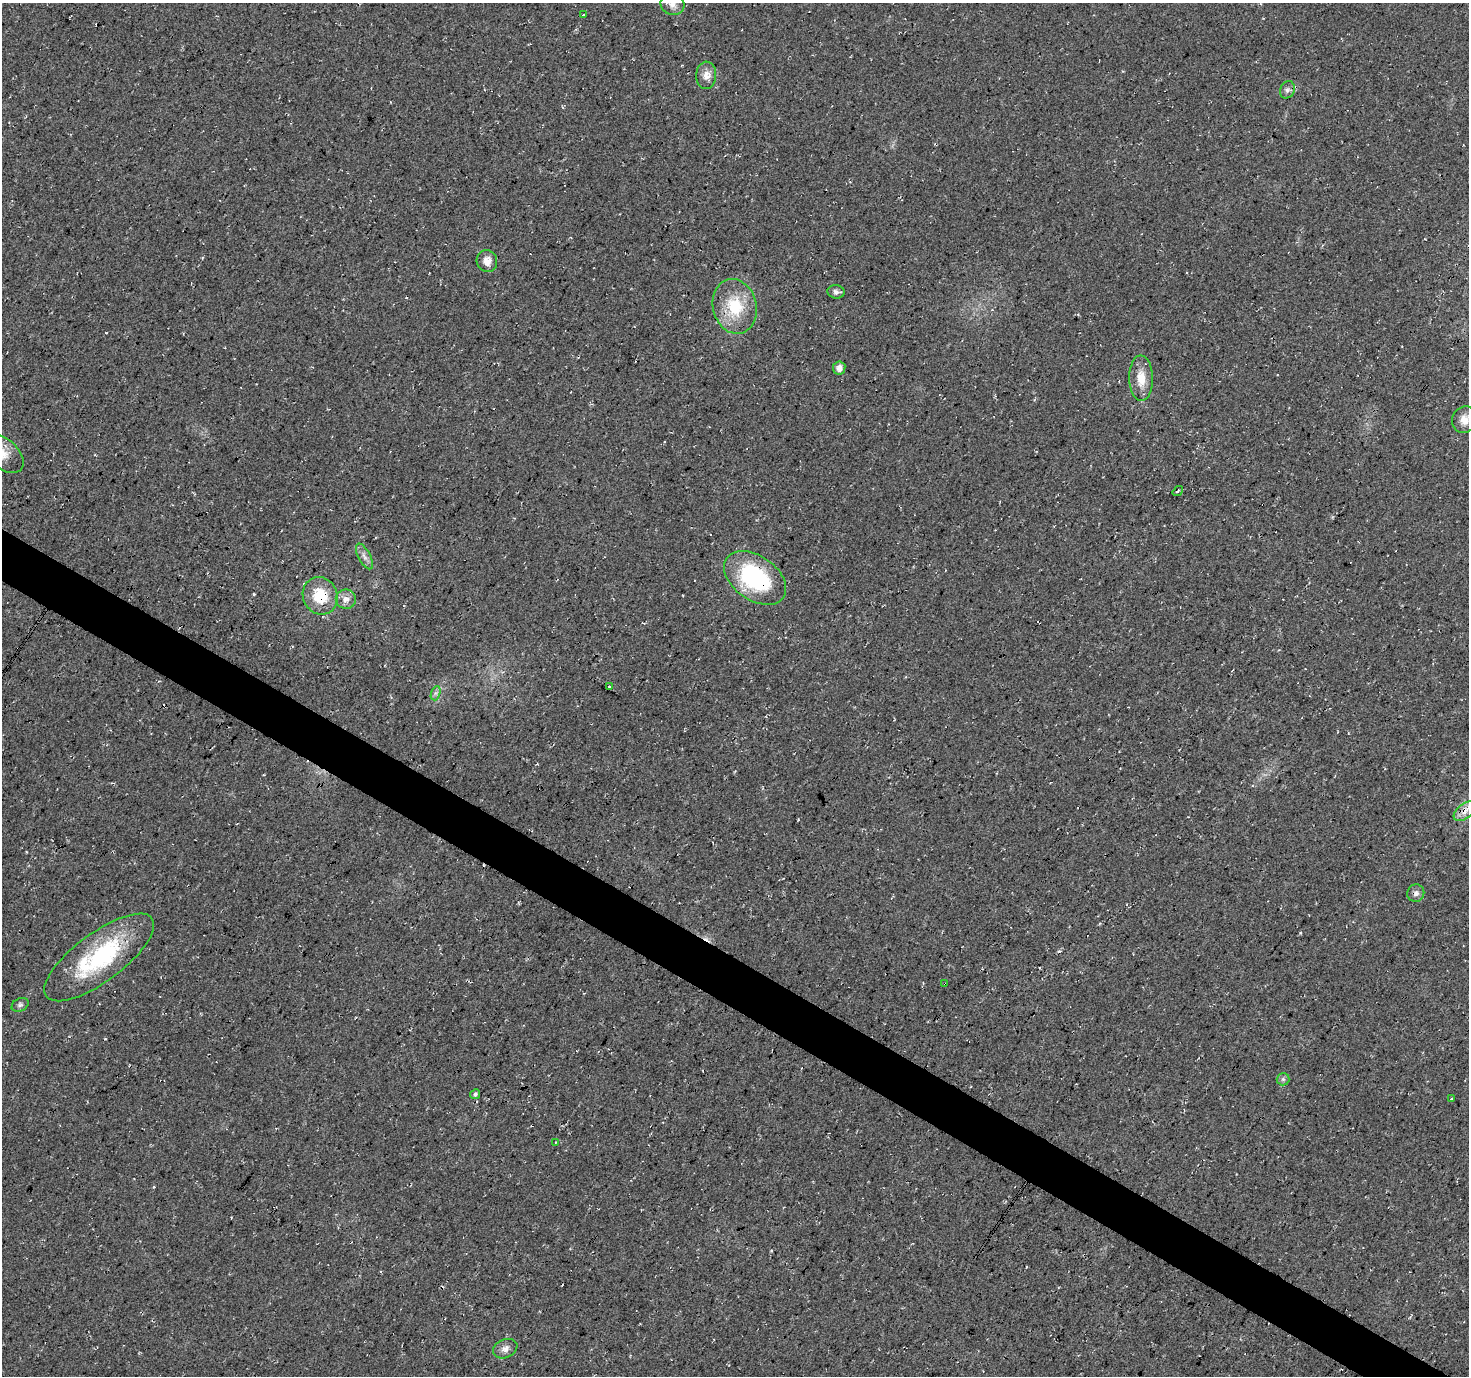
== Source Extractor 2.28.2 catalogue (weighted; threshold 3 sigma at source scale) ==
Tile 6 of 4 x 4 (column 2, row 2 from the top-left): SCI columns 1478-2944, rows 3014-4387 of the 5880 x 5952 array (HDU 1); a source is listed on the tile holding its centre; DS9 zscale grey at full resolution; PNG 1471 x 1378 px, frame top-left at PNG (2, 3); each listed source drawn as its Kron ellipse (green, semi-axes under 4 px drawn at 4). Shown black and unused: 4% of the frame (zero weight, under 3 of 4 exposures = <1% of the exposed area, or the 3 px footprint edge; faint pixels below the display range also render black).
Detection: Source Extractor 2.28.2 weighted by HDU 2 'WHT'; one run over the whole footprint, this tile lists its part. Background 0.0149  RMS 0.005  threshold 0.0226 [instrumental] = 3 sigma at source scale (4.5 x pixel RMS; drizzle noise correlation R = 1.50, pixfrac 1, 0.0396/0.0396 arcsec/px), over >= 5 px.
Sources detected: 30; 2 cosmic-ray / hot-pixel residue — neither listed nor drawn; the other 28 listed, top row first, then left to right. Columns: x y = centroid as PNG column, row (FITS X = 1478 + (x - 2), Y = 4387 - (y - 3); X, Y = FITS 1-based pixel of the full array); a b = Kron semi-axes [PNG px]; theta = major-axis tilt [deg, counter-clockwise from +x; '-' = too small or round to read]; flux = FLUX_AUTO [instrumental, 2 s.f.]
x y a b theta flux
672 4 12 10 -23 3.8
583 15 3 2 - 0.36
706 75 14 10 87 4.2
1287 90 9 7 64 1.8
487 261 11 10 - 4.2
836 292 8 6 -7 1.8
735 306 28 22 -76 22
839 368 6 6 - 2.9
1141 378 23 12 -89 8.6
1465 420 13 12 - 4.9
2 453 25 15 -39 9.3
1178 491 5 3 - 0.72
364 556 14 6 -62 2.6
755 578 34 22 -35 54
320 596 19 17 -66 16
346 599 10 9 - 3.5
609 686 3 2 - 0.85
436 693 7 4 71 1.2
1465 811 13 7 38 4.1
1416 893 9 8 - 2
99 957 66 24 37 53
945 984 3 3 - 0.95
20 1005 9 6 28 1.3
1283 1079 6 6 - 1.2
475 1094 5 4 - 1.5
1452 1099 4 3 - 0.53
555 1142 2 2 - 0.33
505 1349 12 9 24 3
Overlapping masked pixels (flux is a lower limit): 5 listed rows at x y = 755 578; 320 596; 1465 811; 99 957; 945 984
Isophote crosses this tile's border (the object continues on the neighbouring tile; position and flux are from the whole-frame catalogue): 3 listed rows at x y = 672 4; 1465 420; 2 453